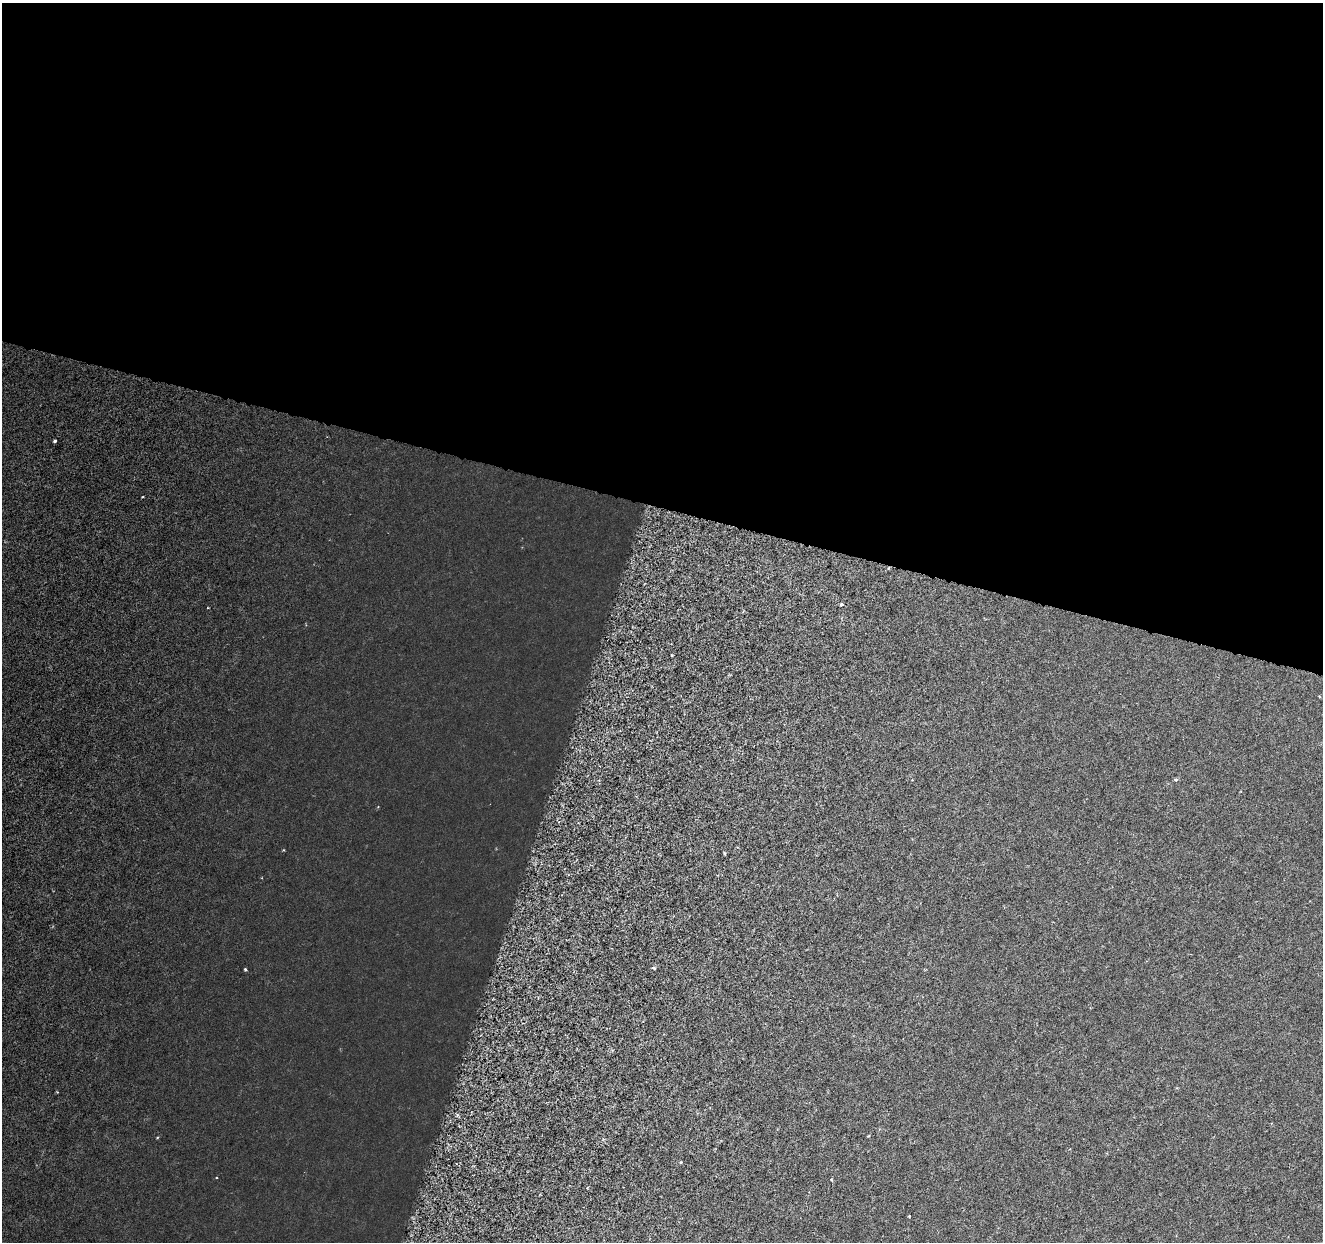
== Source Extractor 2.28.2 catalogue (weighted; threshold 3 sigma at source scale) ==
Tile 3 of 4 x 4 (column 3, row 1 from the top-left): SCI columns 2643-3963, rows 3941-5180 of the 5292 x 5459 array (HDU 1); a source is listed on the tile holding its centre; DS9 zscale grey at full resolution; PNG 1325 x 1244 px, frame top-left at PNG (2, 3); no overlay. Shown black and unused: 41% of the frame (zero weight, under 3 of 6 exposures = <1% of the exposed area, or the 3 px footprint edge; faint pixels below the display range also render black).
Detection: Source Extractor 2.28.2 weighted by HDU 2 'WHT'; one run over the whole footprint, this tile lists its part. Background 8.23e-04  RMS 0.0012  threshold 0.00486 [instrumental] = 3 sigma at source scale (4.09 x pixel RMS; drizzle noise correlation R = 1.36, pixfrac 0.8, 0.0396/0.0396 arcsec/px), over >= 5 px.
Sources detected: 13; all 13 listed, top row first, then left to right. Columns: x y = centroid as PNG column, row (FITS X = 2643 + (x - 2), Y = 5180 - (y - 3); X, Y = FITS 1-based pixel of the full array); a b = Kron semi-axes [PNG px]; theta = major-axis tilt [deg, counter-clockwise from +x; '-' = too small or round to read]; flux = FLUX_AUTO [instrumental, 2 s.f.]
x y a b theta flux
55 441 3 3 - 0.27
143 497 2 2 - 0.1
841 604 4 3 - 0.16
672 655 2 2 - 0.1
1176 780 6 4 3 0.16
724 853 4 3 - 0.13
653 968 5 4 - 0.24
245 969 3 3 - 0.17
457 1115 7 4 -89 0.18
869 1136 4 3 - 0.088
681 1162 3 3 - 0.1
832 1180 5 3 - 0.11
909 1216 3 3 - 0.097